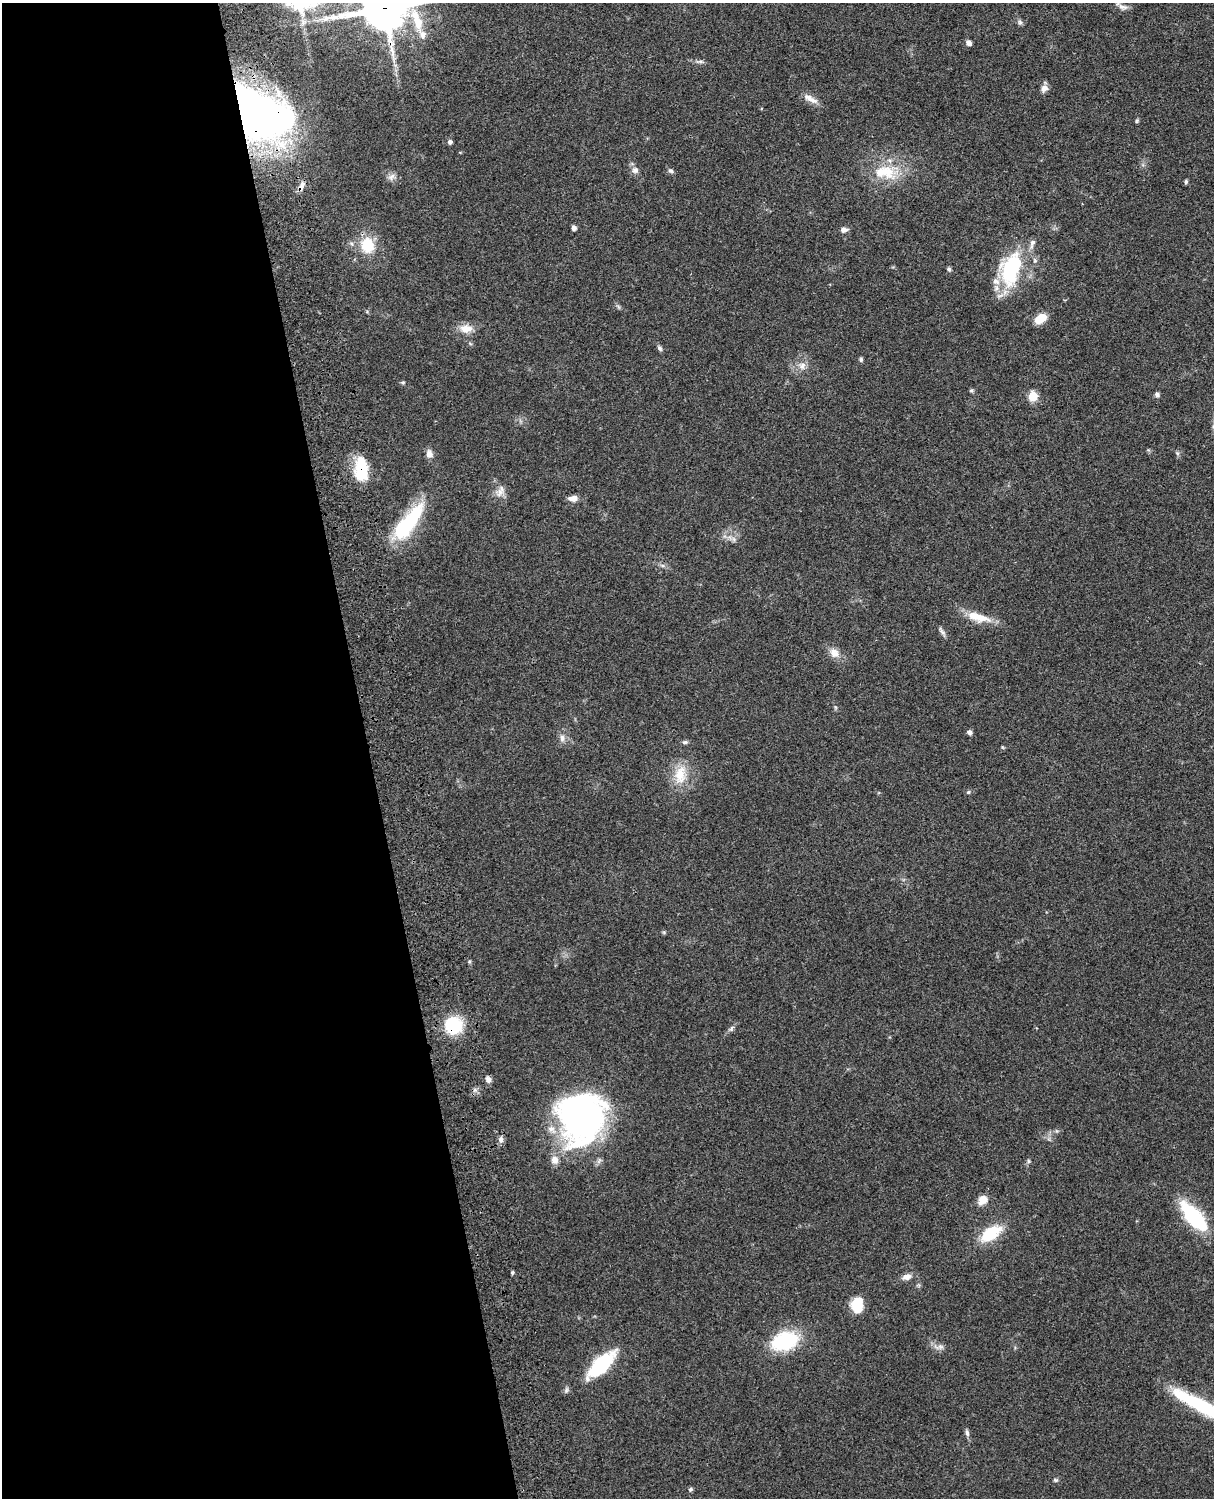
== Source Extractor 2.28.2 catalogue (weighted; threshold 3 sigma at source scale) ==
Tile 5 of 4 x 3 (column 1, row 2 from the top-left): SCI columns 119-1330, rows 1660-3155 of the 5087 x 4928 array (HDU 1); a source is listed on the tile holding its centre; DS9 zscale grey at full resolution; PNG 1216 x 1500 px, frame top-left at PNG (2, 3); no overlay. Shown black and unused: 30% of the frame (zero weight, under 3 of 4 exposures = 6% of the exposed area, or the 3 px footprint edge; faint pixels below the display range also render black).
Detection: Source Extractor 2.28.2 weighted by HDU 2 'WHT'; one run over the whole footprint, this tile lists its part. Background 0.104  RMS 0.0065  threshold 0.0291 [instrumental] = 3 sigma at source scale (4.5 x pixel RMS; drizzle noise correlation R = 1.50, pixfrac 1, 0.05/0.05 arcsec/px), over >= 5 px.
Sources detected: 82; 4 inside a brighter object's white glare — not listed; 6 inside a brighter listed object's ellipse — not listed separately; the other 72 listed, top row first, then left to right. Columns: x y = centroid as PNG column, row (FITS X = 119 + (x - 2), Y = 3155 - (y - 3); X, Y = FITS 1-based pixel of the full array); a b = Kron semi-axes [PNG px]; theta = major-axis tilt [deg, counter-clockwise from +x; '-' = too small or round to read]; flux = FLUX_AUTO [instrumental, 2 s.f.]
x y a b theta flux
1123 7 13 7 -16 3.1
385 8 16 14 13 2200
418 22 24 13 -76 14
1020 22 7 6 - 1.5
969 43 6 5 - 2.2
700 62 13 4 2 1.8
1044 88 9 8 - 3.2
810 99 23 7 -28 5.2
243 109 67 42 6 310
1137 121 6 4 70 0.85
450 142 4 4 - 2
281 144 26 14 -18 23
635 170 9 8 - 2.9
671 171 7 6 - 1.5
885 172 37 19 -8 24
391 177 11 8 40 2.9
1186 182 6 4 88 0.93
302 186 14 6 63 3.9
574 228 5 5 - 2.1
844 230 9 6 7 2.6
367 245 14 12 -71 21
949 269 5 4 - 1.4
1011 269 44 25 72 51
1040 318 12 8 33 12
466 329 17 11 -3 7.6
660 348 8 5 -53 1.4
861 360 5 5 - 1.2
802 366 11 10 - 4.5
403 382 5 5 - 0.87
971 390 6 5 - 0.94
1157 394 6 6 - 1.6
1033 396 5 5 - 27
1177 453 6 5 - 1
429 454 12 9 -78 3.4
361 469 26 13 -88 27
500 492 14 10 46 4.9
572 498 12 7 1 4.1
407 524 48 15 51 53
734 539 7 4 -88 1.5
662 565 7 4 -18 1.3
978 617 34 11 -15 14
942 632 15 4 -54 2
834 653 15 12 -37 5.7
835 707 6 4 -71 0.87
969 732 6 5 - 1.8
562 738 11 6 -89 3
685 742 8 5 1 1.5
1002 747 6 3 -70 0.63
680 775 28 16 82 16
968 792 5 4 - 0.9
664 932 5 5 - 0.86
469 962 5 3 - 0.75
453 1025 16 16 - 35
731 1029 9 5 63 1.6
488 1079 8 6 -63 2.7
583 1119 55 44 48 180
1057 1131 6 5 - 1
501 1140 9 6 79 2.6
1028 1161 6 4 -90 0.98
982 1200 12 9 43 6.5
1194 1217 33 13 -48 55
991 1233 28 14 34 22
512 1273 4 3 - 1.1
907 1277 13 8 16 4.1
859 1307 15 12 47 12
784 1341 26 17 19 47
940 1347 9 7 -19 2.6
601 1364 30 12 44 49
1183 1396 34 13 -32 22
967 1433 8 6 -73 1.8
1056 1480 7 5 -15 1.1
690 1489 6 5 - 1.1
Overlapping masked pixels (flux is a lower limit): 5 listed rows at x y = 385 8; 243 109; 302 186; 361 469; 453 1025
Isophote crosses this tile's border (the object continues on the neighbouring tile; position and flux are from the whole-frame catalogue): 1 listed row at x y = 385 8